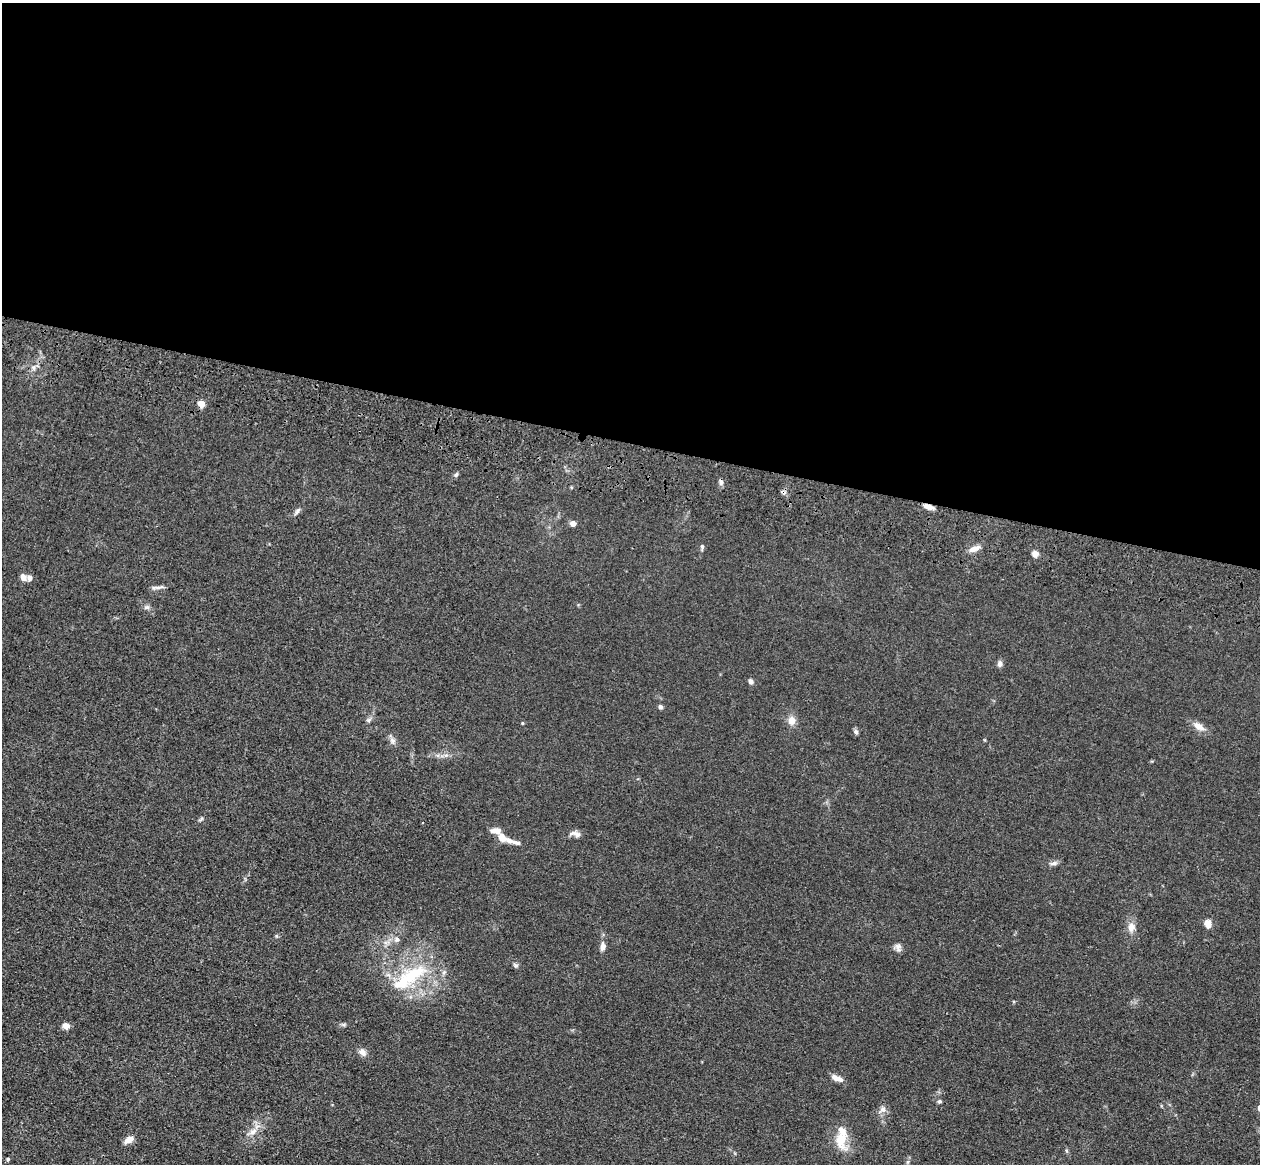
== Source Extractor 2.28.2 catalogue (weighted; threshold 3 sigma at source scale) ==
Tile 3 of 4 x 4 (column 3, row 1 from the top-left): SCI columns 2555-3812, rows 3847-5008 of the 5109 x 5248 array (HDU 1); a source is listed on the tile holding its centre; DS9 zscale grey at full resolution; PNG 1262 x 1166 px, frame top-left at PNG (2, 3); no overlay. Shown black and unused: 38% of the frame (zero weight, under 3 of 4 exposures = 6% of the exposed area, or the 3 px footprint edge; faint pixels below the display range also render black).
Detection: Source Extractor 2.28.2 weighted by HDU 2 'WHT'; one run over the whole footprint, this tile lists its part. Background 0.0611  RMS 0.0075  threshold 0.0338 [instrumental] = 3 sigma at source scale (4.5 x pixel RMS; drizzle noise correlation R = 1.50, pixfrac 1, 0.05/0.05 arcsec/px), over >= 5 px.
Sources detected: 48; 5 inside a brighter listed object's ellipse — not listed separately; the other 43 listed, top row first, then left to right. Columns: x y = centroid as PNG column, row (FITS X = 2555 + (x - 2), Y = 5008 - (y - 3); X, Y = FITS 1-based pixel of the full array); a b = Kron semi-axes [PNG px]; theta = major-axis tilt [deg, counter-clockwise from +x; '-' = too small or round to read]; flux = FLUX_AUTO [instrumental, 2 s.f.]
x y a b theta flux
201 404 4 4 - 16
456 475 7 4 63 1.4
721 482 8 5 -80 1.9
783 492 7 4 -19 1.5
928 506 12 5 -18 4.3
297 511 11 4 58 1.9
573 523 4 4 - 7.2
702 547 7 4 -90 1.4
974 549 17 6 24 4.9
1035 554 6 5 - 5.8
23 577 8 7 - 4
159 587 11 4 9 2.4
147 607 9 4 0 1.8
1000 663 7 6 - 2.5
751 681 6 5 - 2.6
660 707 5 5 - 1.9
369 720 7 4 71 1.4
792 721 11 9 80 5.6
522 723 5 3 - 0.67
1199 726 17 8 -32 5.9
856 732 7 5 -73 1.6
393 741 10 7 -67 2.9
496 831 12 7 -10 5.4
575 834 16 7 -16 3.5
502 838 8 6 -51 8.1
509 840 12 6 -11 3.2
1053 863 11 5 9 2.4
1208 923 9 7 -77 5.6
1131 927 12 9 85 5.3
397 939 7 7 - 2.4
603 947 9 6 81 3.9
898 947 12 7 -85 2.9
515 965 7 6 - 1.5
412 975 45 21 28 44
66 1026 8 6 -22 4.2
362 1052 11 8 -36 3.6
837 1078 13 5 -21 5.6
939 1101 6 4 1 1.3
883 1109 10 7 46 3.1
253 1132 13 7 31 4.9
841 1139 28 15 -85 16
129 1140 12 6 31 5.2
8 1159 4 4 - 1
Overlapping masked pixels (flux is a lower limit): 2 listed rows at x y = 783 492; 928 506